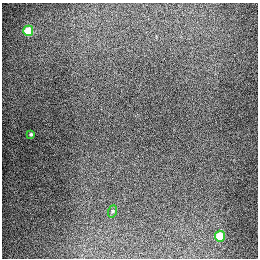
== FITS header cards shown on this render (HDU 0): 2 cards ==
NAXIS1  =                  256
NAXIS2  =                  256

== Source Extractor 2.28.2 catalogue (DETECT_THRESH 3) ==
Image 256 x 256 px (HDU 0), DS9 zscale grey, 1 PNG px = 1 image px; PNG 260 x 260 px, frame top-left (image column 1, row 256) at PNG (2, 3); each listed source drawn as its Kron ellipse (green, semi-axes under 4 px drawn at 4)
Background 1300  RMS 27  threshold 81.6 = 3 sigma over >= 5 px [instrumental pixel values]
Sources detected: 4; all 4 listed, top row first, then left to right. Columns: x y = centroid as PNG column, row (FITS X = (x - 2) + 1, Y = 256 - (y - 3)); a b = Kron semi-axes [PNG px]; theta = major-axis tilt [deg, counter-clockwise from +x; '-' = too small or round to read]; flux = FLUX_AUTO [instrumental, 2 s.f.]
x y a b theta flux
28 31 5 5 - 91000
31 134 3 3 - 2300
113 211 6 4 71 2000
220 236 5 5 - 69000